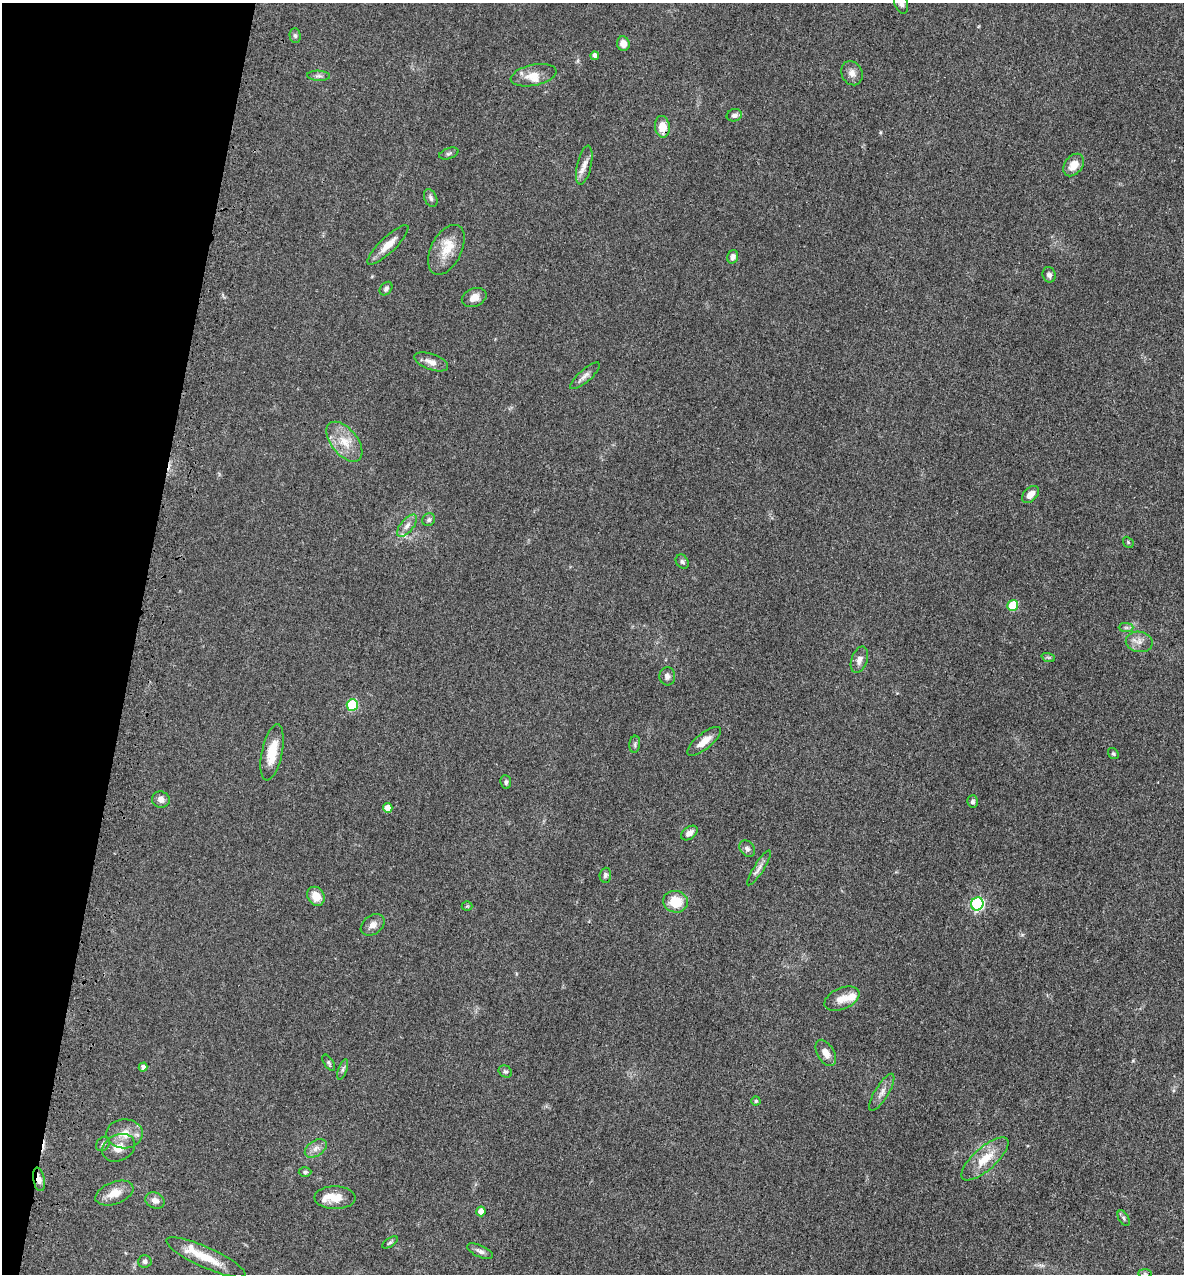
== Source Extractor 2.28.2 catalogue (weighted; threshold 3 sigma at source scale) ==
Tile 9 of 4 x 4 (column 1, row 3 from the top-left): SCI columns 320-1501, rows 1343-2614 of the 5248 x 5228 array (HDU 1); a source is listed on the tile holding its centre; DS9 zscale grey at full resolution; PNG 1186 x 1276 px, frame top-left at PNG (2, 3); each listed source drawn as its Kron ellipse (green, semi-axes under 4 px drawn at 4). Shown black and unused: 11% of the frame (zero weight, under 3 of 4 exposures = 6% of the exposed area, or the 3 px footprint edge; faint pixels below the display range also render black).
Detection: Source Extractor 2.28.2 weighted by HDU 2 'WHT'; one run over the whole footprint, this tile lists its part. Background 0.0402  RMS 0.0049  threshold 0.0219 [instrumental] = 3 sigma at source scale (4.5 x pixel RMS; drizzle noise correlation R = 1.50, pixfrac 1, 0.05/0.05 arcsec/px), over >= 5 px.
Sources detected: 82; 6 inside a brighter listed object's ellipse — not listed separately; the other 76 listed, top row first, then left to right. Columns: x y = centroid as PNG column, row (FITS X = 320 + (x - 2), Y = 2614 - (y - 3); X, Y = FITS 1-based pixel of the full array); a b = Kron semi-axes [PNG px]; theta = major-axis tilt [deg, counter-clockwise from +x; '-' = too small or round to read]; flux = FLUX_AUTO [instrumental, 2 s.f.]
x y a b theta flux
901 3 11 6 -72 2
295 36 7 5 -88 0.99
623 44 7 6 - 3.6
595 56 4 4 - 1.7
852 73 12 10 -64 3
534 75 23 10 12 6.6
319 76 11 5 -2 1.4
734 115 7 6 - 1.8
662 127 11 7 -83 6.7
449 153 10 5 18 1.1
584 165 20 7 77 3.5
1074 165 12 8 52 6
431 198 9 6 -65 1.3
388 245 27 7 44 5.9
446 250 27 15 63 9.5
733 257 6 5 - 2.1
1049 275 8 6 -72 1.5
386 289 7 5 52 1.1
474 297 13 9 23 4
431 362 18 8 -20 3.6
585 376 19 6 41 2.5
344 442 23 13 -51 8.9
1030 494 10 6 45 3.7
429 520 7 6 - 1.1
407 526 13 6 50 2.7
1128 542 6 4 -48 0.58
682 562 7 6 - 1
1013 605 5 5 - 17
1126 628 7 4 0 1
1139 642 13 10 -10 3.7
1048 657 7 4 -19 0.77
859 660 14 8 71 3
667 676 9 8 - 1.9
352 705 6 5 - 33
704 741 21 8 39 5.3
635 744 8 5 83 1.1
272 752 28 10 78 10
1113 753 6 5 - 0.75
506 782 7 5 -84 1.1
161 800 9 8 - 2.4
972 801 6 5 - 1.2
388 808 5 4 - 5.1
689 833 9 6 36 2.5
747 849 9 7 -50 1.5
759 868 20 5 58 2.6
605 875 7 6 - 1.1
316 896 10 8 -58 6.4
675 902 12 11 - 12
977 904 6 6 - 61
467 906 5 5 - 0.55
373 925 13 9 36 2.8
842 999 18 10 23 4.9
826 1053 14 8 -60 4.4
329 1063 9 4 -57 0.91
143 1067 4 4 - 1.9
343 1069 11 4 70 1.2
505 1072 7 5 -32 1
882 1092 21 7 59 3.4
756 1101 4 4 - 0.79
124 1134 18 14 1 6.8
103 1144 8 6 47 1.4
119 1148 17 13 27 5.9
316 1148 12 7 33 2.7
985 1159 30 11 42 11
305 1172 6 4 1 0.83
39 1179 12 5 -79 2.6
114 1193 20 11 21 6.2
335 1198 20 11 0 7.3
155 1200 10 8 -25 2.7
481 1211 5 4 - 3.7
1124 1218 8 5 -58 1
390 1242 9 4 34 0.81
480 1251 14 5 -24 1.9
206 1257 43 10 -24 12
145 1261 6 6 - 1.2
1145 1274 7 4 -1 0.78
Overlapping masked pixels (flux is a lower limit): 2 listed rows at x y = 662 127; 39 1179
Isophote crosses this tile's border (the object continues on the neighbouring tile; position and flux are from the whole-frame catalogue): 1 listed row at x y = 901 3